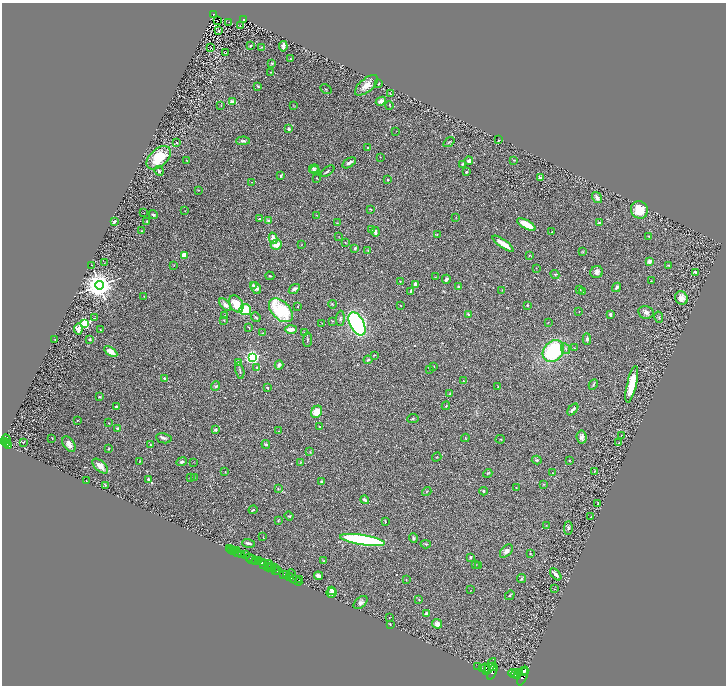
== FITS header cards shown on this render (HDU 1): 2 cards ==
NAXIS1  =                 1448
NAXIS2  =                 1367

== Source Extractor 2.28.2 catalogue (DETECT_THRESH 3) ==
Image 1448 x 1367 px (HDU 1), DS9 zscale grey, zoomed out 1/2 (1 PNG px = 2 x 2 image px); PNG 728 x 688 px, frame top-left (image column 1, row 1366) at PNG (2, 3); each listed source drawn as its Kron ellipse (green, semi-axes under 4 px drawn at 4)
Background 0.422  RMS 0.028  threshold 0.0849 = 3 sigma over >= 5 px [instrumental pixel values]
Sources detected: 326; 39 cannot appear on this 1/2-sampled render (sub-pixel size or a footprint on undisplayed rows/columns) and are neither listed nor drawn; the other 287 listed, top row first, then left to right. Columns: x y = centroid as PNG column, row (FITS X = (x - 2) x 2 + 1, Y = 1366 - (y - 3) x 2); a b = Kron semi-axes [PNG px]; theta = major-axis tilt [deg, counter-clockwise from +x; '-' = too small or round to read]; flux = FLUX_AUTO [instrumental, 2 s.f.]
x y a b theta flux
213 14 3 2 - 74
243 19 2 2 - 61
218 21 2 1 - 3.7
229 22 2 1 - 1.7
240 25 2 1 - 2.7
218 31 2 1 - 36
251 46 3 2 - 3.6
283 46 5 3 - 21
211 47 2 1 - 1.4
262 47 3 3 - 4.2
225 53 2 1 - 1.4
290 59 2 1 - 2.3
272 63 3 2 - 6.6
271 72 3 3 - 3.6
378 84 3 3 - 6.1
366 85 14 6 40 60
258 86 4 2 - 7.4
326 89 6 2 -31 3.2
390 93 2 1 - 3.6
232 101 4 3 - 17
381 101 5 3 - 25
389 105 4 1 - 3.2
221 106 3 2 - 2.4
294 106 4 1 - 2
289 129 3 3 - 14
396 131 2 1 - 1.3
499 140 2 1 - 1.8
243 141 7 3 1 13
177 142 2 2 - 4.1
449 142 6 2 36 4.3
368 148 3 3 - 7.3
380 157 2 1 - 1.5
159 158 14 8 43 180
186 160 3 2 - 1.7
514 160 3 2 - 3.4
469 161 4 3 - 16
349 163 7 3 33 21
462 164 3 3 - 4.3
314 169 5 3 - 8.3
315 170 5 3 - 5.6
159 171 5 4 - 7.6
328 171 8 3 36 8.5
466 172 4 3 - 9.4
281 175 4 2 - 5
540 177 3 3 - 9.2
317 178 4 2 - 3.8
387 180 3 3 - 3.2
252 182 2 1 - 1.5
198 190 3 2 - 1.9
597 198 6 3 -54 25
371 209 3 2 - 2.7
639 210 9 8 - 100
185 211 2 1 - 1.5
144 213 2 1 - 1.6
153 215 5 3 - 11
316 215 4 1 - 1.8
456 217 2 1 - 1.5
260 219 3 2 - 16
268 220 4 3 - 6.7
114 221 2 2 - 28
147 221 2 2 - 4.3
337 223 3 1 - 2
599 223 2 2 - 20
526 224 10 3 -28 130
371 230 4 2 - 4.2
142 231 2 2 - 2.8
375 232 5 3 - 17
552 232 2 2 - 3.8
437 234 4 2 - 3.4
649 236 3 2 - 2.8
339 237 3 2 - 2.1
273 238 6 4 -74 38
345 243 3 2 - 2.5
503 244 12 3 -35 71
276 245 6 5 - 50
301 245 3 2 - 2.2
355 248 3 3 - 6.4
368 250 3 2 - 4.5
583 252 4 3 - 4.2
184 255 4 4 - 61
529 255 4 2 - 2.8
649 261 3 3 - 30
104 263 3 3 - 3.5
92 265 3 1 - 2
174 265 3 2 - 2.5
668 265 3 2 - 2.3
536 268 2 2 - 1.6
597 272 6 6 - 21
695 272 3 3 - 4.5
555 274 5 2 - 4.8
270 276 4 2 - 4.4
435 277 2 2 - 1.6
446 279 4 3 - 13
400 281 2 2 - 9
651 281 3 3 - 3.8
415 284 4 3 - 16
99 285 4 4 - 9700
253 285 3 3 - 7.8
459 287 4 3 - 9.8
617 287 5 3 - 15
256 288 6 4 -57 19
294 289 6 3 35 14
502 290 3 2 - 2.5
580 290 3 2 - 3
410 291 3 2 - 5.7
583 291 3 2 - 3.4
144 296 2 1 - 1.7
681 298 7 6 - 32
236 304 9 6 -60 88
332 304 4 2 - 4
225 305 7 4 -49 19
527 305 3 3 - 5.1
298 306 2 2 - 3
401 306 2 1 - 3.4
245 309 6 5 - 160
281 310 14 9 -45 350
579 311 2 1 - 1.5
646 312 8 6 -12 21
610 314 3 3 - 11
469 315 4 3 - 12
225 316 4 3 - 7
256 317 5 3 - 6.7
659 317 5 3 - 6.4
94 318 3 2 - 3.1
340 318 8 4 85 10
224 320 3 2 - 4.8
332 321 2 2 - 5.8
548 322 3 2 - 2.6
85 323 3 3 - 570
322 323 2 2 - 2
357 324 12 7 -62 880
249 327 3 2 - 2.4
78 329 5 4 - 41
291 329 6 3 2 50
100 330 2 2 - 3.5
262 333 2 2 - 3.2
305 333 4 3 - 12
90 339 3 3 - 8.1
587 339 6 3 -87 11
55 340 2 2 - 3.8
307 340 7 3 85 7.2
574 348 2 1 - 1.4
566 349 5 4 - 12
111 351 7 4 -33 47
553 351 12 9 47 520
374 355 4 2 - 3.8
253 357 3 3 - 1600
368 360 4 3 - 9.8
238 362 2 2 - 120
279 365 4 4 - 15
434 367 2 2 - 2.3
257 368 4 3 - 6.4
430 369 3 2 - 3.1
240 371 8 2 -77 6.3
164 379 3 2 - 5.6
463 381 2 2 - 2.4
593 384 6 2 64 5.7
632 384 19 4 77 160
215 386 5 3 - 8.6
498 387 2 2 - 2.1
267 388 2 2 - 20
450 394 4 3 - 8.7
99 397 3 2 - 5.1
446 406 4 2 - 3.6
116 407 3 3 - 17
573 410 7 3 48 22
317 412 6 5 - 82
413 419 5 2 - 5
78 420 3 2 - 3.1
108 423 3 2 - 2.9
319 427 2 2 - 3.3
117 428 3 2 - 7.3
216 430 2 2 - 40
279 431 2 2 - 1.9
621 435 3 1 - 2.3
582 437 6 5 - 17
52 438 2 2 - 2.3
164 438 8 5 -12 12
465 438 4 2 - 3.9
6 439 5 3 - 760
500 439 5 2 - 3
3 442 3 2 - 1000
24 442 2 1 - 290
619 443 3 2 - 2.5
7 444 4 2 - 310
69 444 8 5 -57 28
266 444 4 3 - 7
150 445 3 2 - 3.5
9 446 3 2 - 290
108 449 3 3 - 4
310 452 3 3 - 4.1
437 457 5 2 - 2.4
537 460 5 3 - 9.4
569 460 2 2 - 4
140 461 4 2 - 3.6
181 462 5 3 - 11
194 462 3 2 - 1.7
300 463 3 2 - 3.2
100 466 9 5 -42 47
595 471 3 2 - 2.1
225 472 2 2 - 2.4
488 473 5 2 - 3.8
553 473 3 2 - 2.5
190 478 4 2 - 4.5
194 478 3 2 - 2
149 479 3 3 - 12
86 481 2 1 - 2.5
322 482 3 2 - 11
544 484 4 3 - 4.2
105 485 3 2 - 5.8
278 488 3 2 - 2.8
516 488 2 2 - 1.7
427 491 5 2 - 4.2
483 491 4 3 - 7.7
365 500 4 3 - 15
598 504 3 2 - 4
253 510 4 3 - 8.6
289 516 4 2 - 6.6
591 517 2 2 - 3.3
278 520 4 2 - 4.3
385 522 3 2 - 4.6
546 525 3 2 - 2.4
568 528 6 4 89 10
263 537 2 1 - 2.2
413 538 5 4 - 11
362 540 23 5 -9 940
249 543 6 2 -16 12
426 544 5 3 - 5.4
229 549 2 1 - 31
231 550 2 1 - 18
234 551 2 1 - 50
237 551 2 1 - 10
506 551 8 4 46 22
238 553 2 1 - 260
530 553 3 2 - 2.6
242 554 3 2 - 600
245 555 3 1 - 150
470 557 3 3 - 7.3
250 558 3 1 - 78
252 560 5 2 - 250
255 561 2 2 - 450
259 561 3 1 - 470
323 561 2 2 - 3.5
262 563 4 2 - 1100
264 564 3 2 - 280
269 564 4 2 - 390
475 565 4 2 - 3
479 566 2 2 - 1.5
268 567 4 2 - 160
271 568 2 1 - 510
275 568 4 2 - 740
276 570 2 1 - 120
278 570 3 2 - 750
284 574 2 2 - 730
556 574 7 3 -48 22
287 575 2 2 - 760
292 576 7 1 -80 50
318 576 4 3 - 26
289 577 3 2 - 710
522 578 5 3 - 5.7
296 580 6 1 -29 73
300 580 2 1 - 100
406 580 2 1 - 3.2
554 589 2 1 - 1.3
332 590 4 3 - 25
471 590 2 1 - 1.4
331 593 5 4 - 29
510 595 5 2 - 4.6
419 600 4 2 - 4.9
360 602 8 5 38 19
426 614 3 3 - 16
389 617 2 1 - 2.8
390 624 2 2 - 2.6
437 624 5 4 - 26
478 666 2 1 - 200
490 666 10 3 59 5300
493 666 3 2 - 1600
483 668 4 2 - 3400
485 668 5 3 - 6300
492 671 8 4 67 5500
526 671 3 2 - 860
523 672 5 4 - 4600
513 673 5 2 - 3200
519 673 4 2 - 2400
516 674 5 2 - 4600
518 675 3 2 - 2800
523 676 10 3 68 4300
At the frame edge (FLAGS 8, measured only in part): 1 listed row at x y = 3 442
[39 sub-pixel or undisplayed-footprint detections neither listed nor drawn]